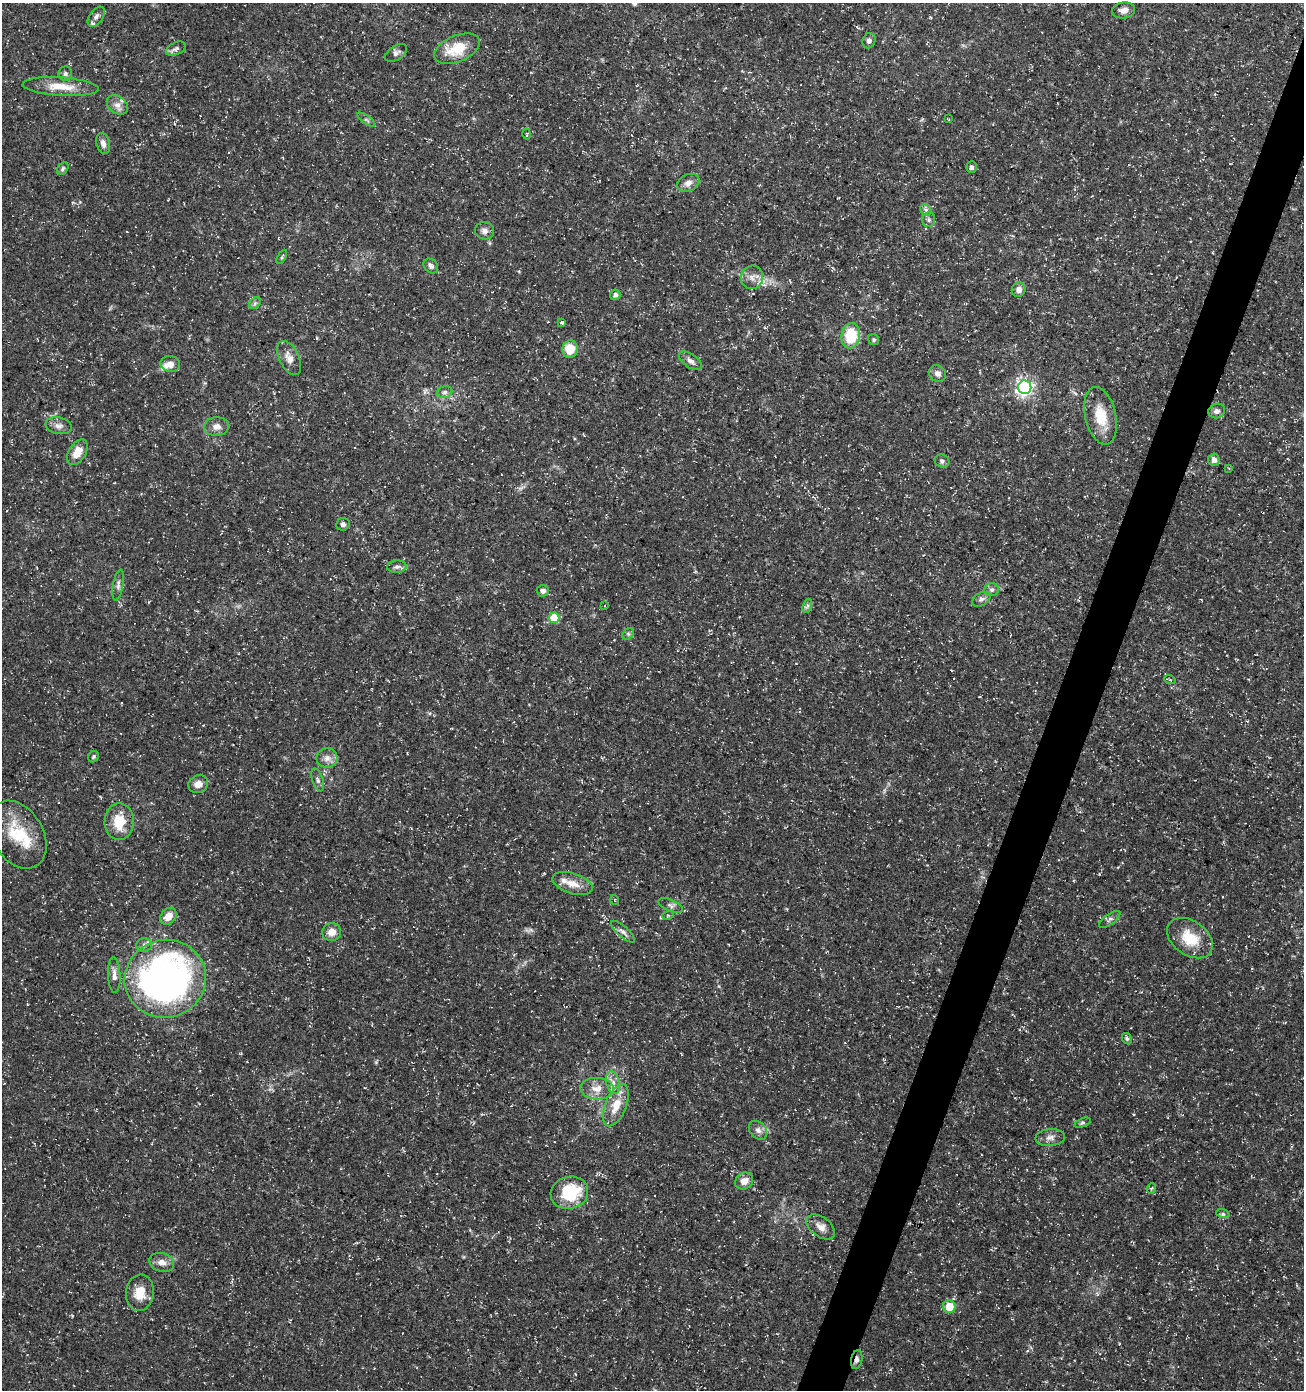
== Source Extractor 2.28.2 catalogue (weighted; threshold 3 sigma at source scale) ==
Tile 10 of 4 x 4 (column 2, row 3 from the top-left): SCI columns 1513-2814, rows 1400-2787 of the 5693 x 5563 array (HDU 1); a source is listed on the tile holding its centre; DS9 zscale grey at full resolution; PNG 1306 x 1392 px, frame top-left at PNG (2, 3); each listed source drawn as its Kron ellipse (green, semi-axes under 4 px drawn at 4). Shown black and unused: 3% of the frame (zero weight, under 3 of 5 exposures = <1% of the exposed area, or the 3 px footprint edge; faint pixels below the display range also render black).
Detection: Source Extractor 2.28.2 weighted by HDU 2 'WHT'; one run over the whole footprint, this tile lists its part. Background 0.0285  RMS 0.0028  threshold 0.0124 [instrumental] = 3 sigma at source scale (4.5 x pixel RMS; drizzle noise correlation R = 1.50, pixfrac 1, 0.0396/0.0396 arcsec/px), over >= 5 px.
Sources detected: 93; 5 inside a brighter listed object's ellipse — not listed separately; the other 88 listed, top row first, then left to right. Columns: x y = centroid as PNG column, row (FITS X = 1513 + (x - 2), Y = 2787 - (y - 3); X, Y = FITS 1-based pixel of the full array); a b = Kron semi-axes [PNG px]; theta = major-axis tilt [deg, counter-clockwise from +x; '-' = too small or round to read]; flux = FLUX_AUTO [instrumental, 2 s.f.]
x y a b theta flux
1124 10 11 8 11 1.5
96 17 11 6 53 1.2
869 41 8 6 67 0.89
176 49 10 6 26 0.92
457 49 24 13 23 8.3
396 53 12 7 33 1
65 74 7 7 - 0.86
61 87 38 9 -4 5.9
117 105 11 8 -38 1.8
948 119 3 2 - 0.21
366 120 10 2 -35 0.42
527 134 5 3 - 0.26
103 143 11 6 -74 1.4
971 167 6 5 - 0.8
63 169 7 5 52 0.54
688 183 12 8 26 1.7
926 210 6 4 -48 0.62
929 220 7 6 - 0.71
484 231 9 8 - 1.3
282 257 8 3 61 0.39
431 266 8 6 -47 0.9
752 277 12 11 - 2.1
1019 290 7 7 - 1.6
615 295 5 5 - 1
255 303 7 5 45 0.59
561 322 3 3 - 1
851 336 13 9 80 10
874 340 6 5 - 0.49
570 349 8 7 - 5.7
289 358 18 9 -64 2.3
690 361 13 6 -34 1.3
170 364 10 8 -16 1.9
937 373 9 7 -37 1.4
1025 387 6 6 - 85
445 392 8 6 16 0.82
1217 411 8 7 - 1.1
1101 416 29 15 -77 7.2
59 426 13 8 -11 1.5
216 427 13 9 3 1.8
77 452 14 8 59 3.6
1214 460 6 6 - 1.4
942 461 7 6 - 0.7
1229 468 3 3 - 0.22
343 524 7 6 - 0.86
397 567 10 6 3 1
118 585 15 5 80 1.1
992 590 7 6 - 0.73
543 591 6 5 - 0.98
981 599 10 6 31 1
605 606 3 2 - 0.17
807 606 7 4 71 0.55
554 618 5 5 - 11
628 634 6 5 - 0.52
1170 680 6 4 -18 0.31
93 757 6 5 - 0.46
327 758 10 9 - 2
318 780 12 5 -72 0.9
198 784 10 8 24 2
119 822 18 14 90 6.9
18 835 36 25 -59 12
572 884 21 10 -18 3.5
615 900 5 3 - 0.23
671 905 13 6 -24 1
668 915 5 3 - 0.34
168 916 9 7 49 3
1110 919 12 5 35 0.88
332 932 9 9 - 2.6
623 932 15 5 -41 1.1
1190 938 25 17 -36 8.3
144 945 8 6 2 1
114 975 18 6 -88 1.7
165 979 41 39 18 120
1127 1039 6 5 - 0.52
613 1082 11 6 -76 1.7
597 1089 17 11 -2 3.3
616 1105 22 10 68 5.2
1082 1123 8 4 21 0.53
758 1130 10 7 -47 1.3
1050 1138 15 8 4 1.7
744 1181 9 8 - 2.3
1152 1188 5 3 - 0.3
569 1193 19 16 15 15
1223 1214 7 4 -17 0.61
821 1227 16 9 -36 2.1
162 1262 13 9 -18 2
140 1293 18 14 83 4.8
949 1307 6 6 - 6.3
857 1360 9 5 79 0.9
Overlapping masked pixels (flux is a lower limit): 1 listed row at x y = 857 1360